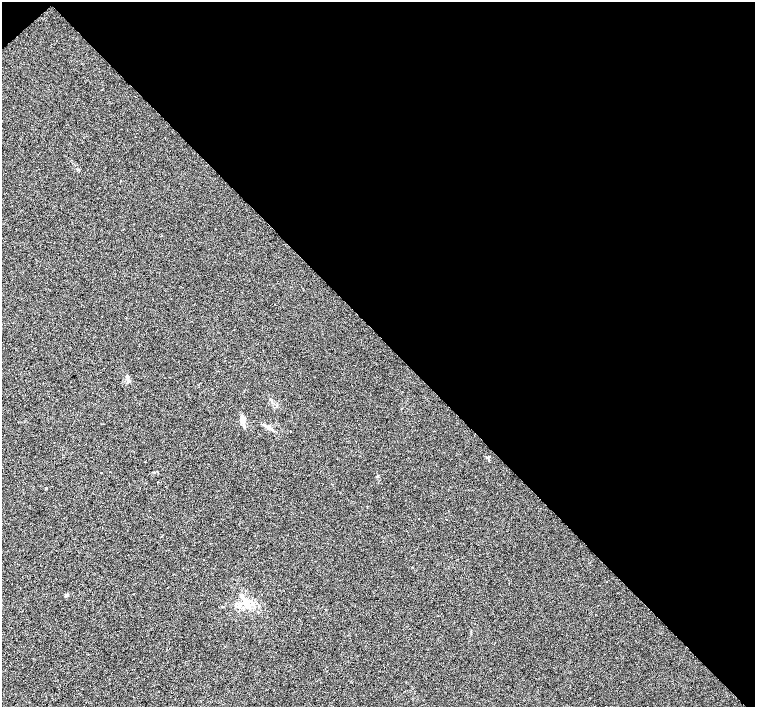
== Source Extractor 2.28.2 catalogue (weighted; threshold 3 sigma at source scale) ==
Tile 3 of 4 x 4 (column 3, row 1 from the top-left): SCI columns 3016-4520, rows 4444-5852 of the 6026 x 6004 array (HDU 1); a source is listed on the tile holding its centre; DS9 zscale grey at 2 x 2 block average (1 PNG px = mean of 2 x 2 image px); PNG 757 x 709 px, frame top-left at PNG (2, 2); no overlay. Shown black and unused: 48% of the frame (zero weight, under 2 of 3 exposures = <1% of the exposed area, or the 3 px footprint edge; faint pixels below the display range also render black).
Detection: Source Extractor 2.28.2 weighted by HDU 2 'WHT'; one run over the whole footprint, this tile lists its part. Background 0.00649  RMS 0.0046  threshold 0.0205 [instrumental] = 3 sigma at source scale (4.5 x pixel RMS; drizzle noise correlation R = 1.50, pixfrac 1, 0.0396/0.0396 arcsec/px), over >= 5 px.
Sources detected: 13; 1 inside a brighter listed object's ellipse — not listed separately; the other 12 listed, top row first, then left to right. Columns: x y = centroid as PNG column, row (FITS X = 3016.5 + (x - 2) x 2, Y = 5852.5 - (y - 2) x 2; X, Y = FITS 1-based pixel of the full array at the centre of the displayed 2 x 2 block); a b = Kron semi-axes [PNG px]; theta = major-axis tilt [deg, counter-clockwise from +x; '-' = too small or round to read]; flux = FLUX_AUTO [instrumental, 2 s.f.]
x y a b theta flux
129 381 5 4 - 1.8
242 420 9 5 84 5.4
269 427 6 4 -86 2.7
487 457 4 2 - 0.74
101 472 2 2 - 0.52
377 476 3 3 - 0.95
46 488 3 2 - 1.1
419 519 2 2 - 0.54
446 520 2 2 - 1
133 594 2 2 - 1.8
66 595 3 2 - 3.8
247 603 8 5 62 5.3
Diffuse or blended objects may show on this block-average render without a row.